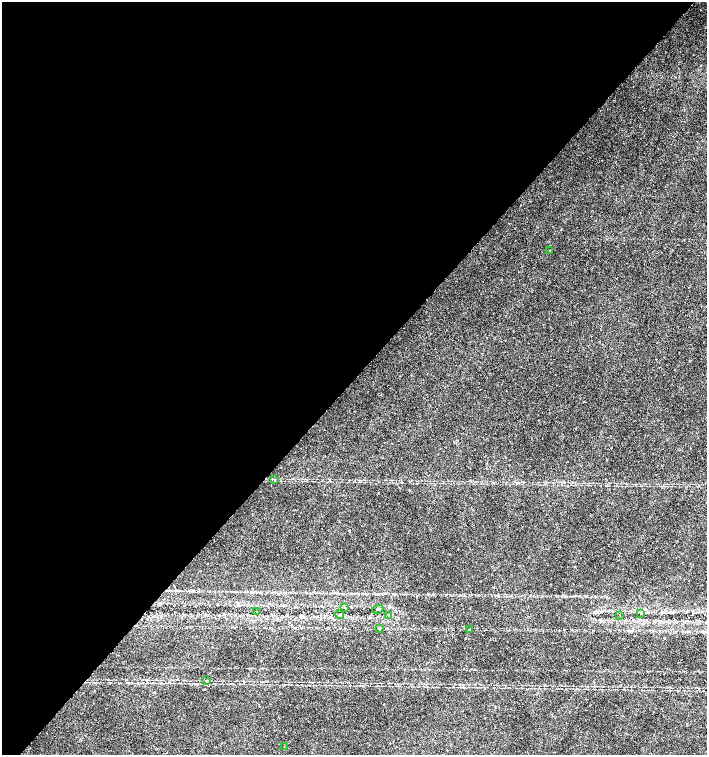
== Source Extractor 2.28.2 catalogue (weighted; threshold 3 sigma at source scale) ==
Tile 5 of 4 x 4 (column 1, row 2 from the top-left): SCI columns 226-1634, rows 3013-4517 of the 6023 x 6029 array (HDU 1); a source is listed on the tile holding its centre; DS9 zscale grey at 2 x 2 block average (1 PNG px = mean of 2 x 2 image px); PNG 709 x 757 px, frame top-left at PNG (2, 2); each listed source drawn as its Kron ellipse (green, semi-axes under 4 px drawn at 4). Shown black and unused: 50% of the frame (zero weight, under 2 of 3 exposures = <1% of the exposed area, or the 3 px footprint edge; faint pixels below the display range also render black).
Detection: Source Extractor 2.28.2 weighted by HDU 2 'WHT'; one run over the whole footprint, this tile lists its part. Background 0.0219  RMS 0.0034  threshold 0.0151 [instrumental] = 3 sigma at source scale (4.5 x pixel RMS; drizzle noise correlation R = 1.50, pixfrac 1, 0.0396/0.0396 arcsec/px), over >= 5 px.
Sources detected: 13; all 13 listed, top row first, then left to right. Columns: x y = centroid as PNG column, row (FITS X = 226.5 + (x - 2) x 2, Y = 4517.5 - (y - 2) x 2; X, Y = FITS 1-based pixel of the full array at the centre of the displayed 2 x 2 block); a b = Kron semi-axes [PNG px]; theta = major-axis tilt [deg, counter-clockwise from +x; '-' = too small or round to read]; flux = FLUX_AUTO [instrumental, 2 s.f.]
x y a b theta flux
550 250 2 2 - 0.47
275 480 2 2 - 0.52
345 608 3 2 - 0.33
378 609 6 3 19 1.4
257 612 2 2 - 2.1
641 613 4 3 - 0.85
339 615 5 2 - 0.41
389 615 3 3 - 0.77
620 615 2 2 - 0.47
380 628 3 2 - 0.57
469 629 2 2 - 0.43
206 681 2 2 - 0.41
284 746 2 2 - 0.3
Diffuse or blended objects may show on this block-average render without a row.